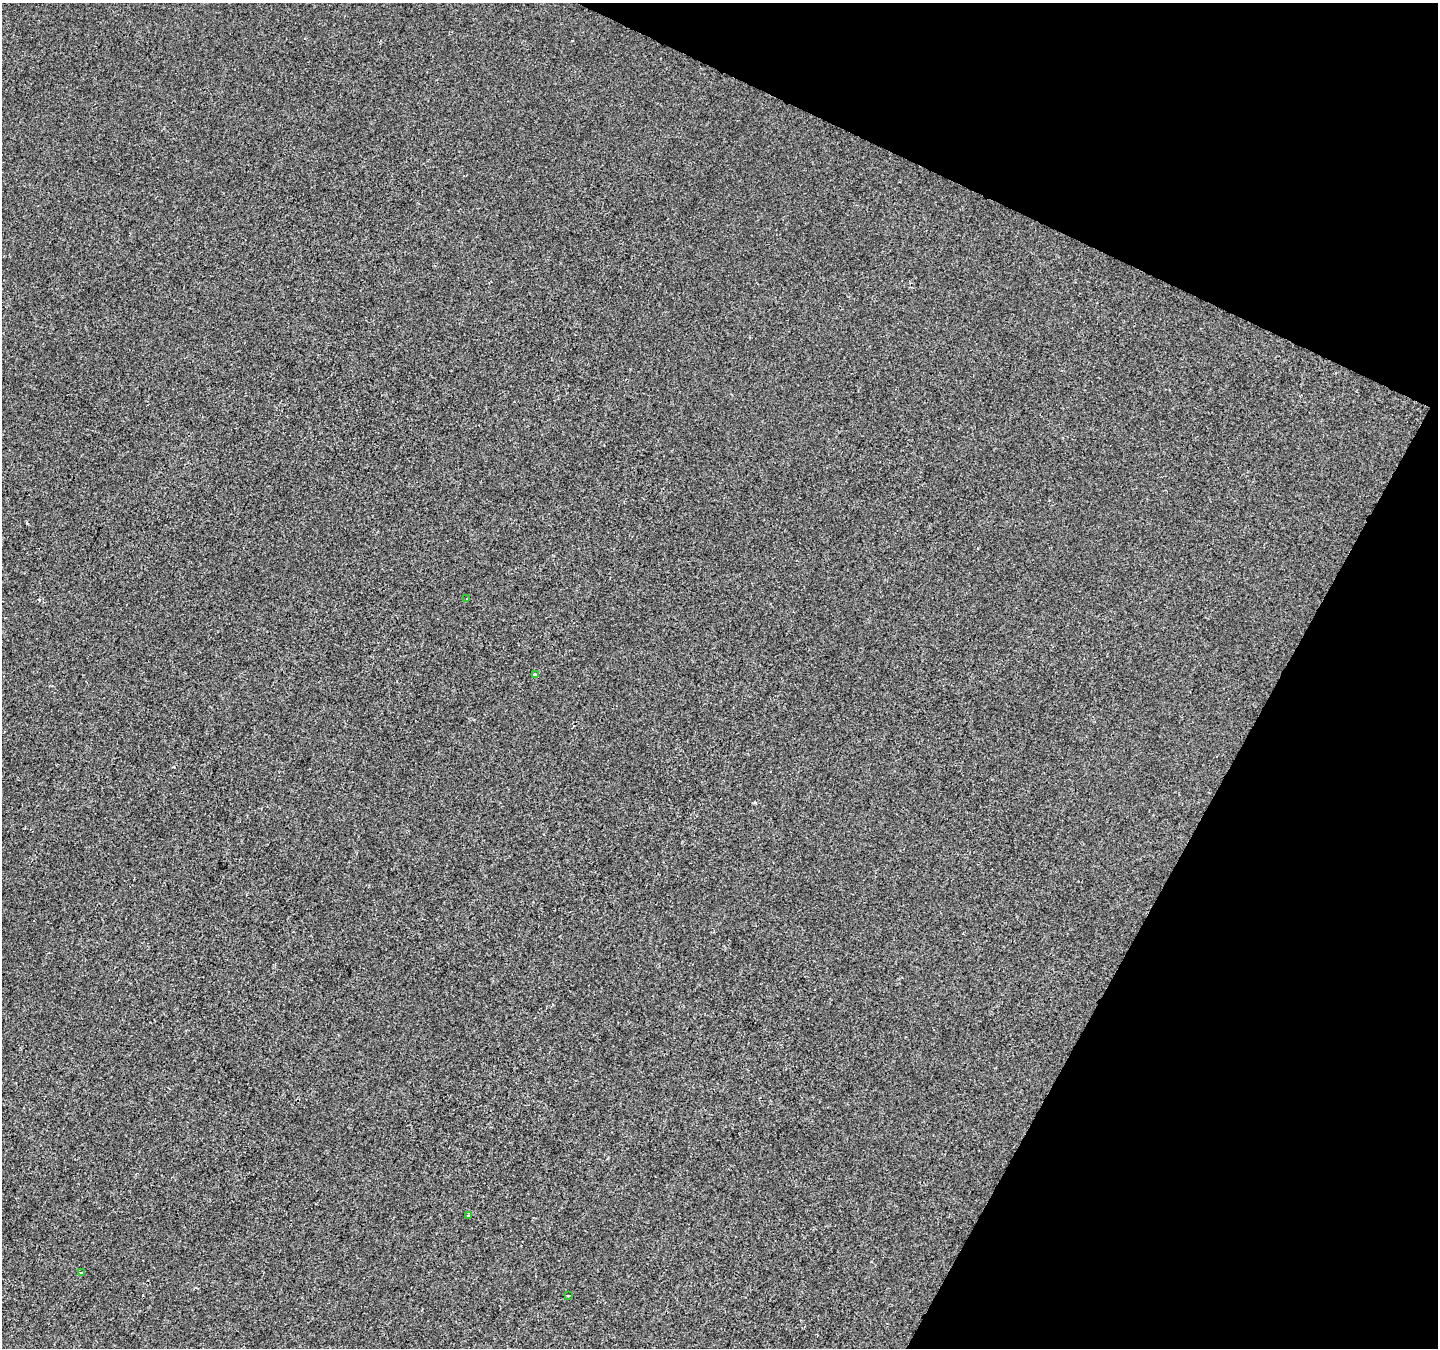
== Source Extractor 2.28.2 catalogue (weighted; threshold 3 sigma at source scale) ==
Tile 8 of 4 x 4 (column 4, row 2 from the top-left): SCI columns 4307-5742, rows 2892-4237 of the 5749 x 5849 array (HDU 1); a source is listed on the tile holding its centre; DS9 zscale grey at full resolution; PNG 1440 x 1350 px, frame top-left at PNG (2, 3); each listed source drawn as its Kron ellipse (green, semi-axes under 4 px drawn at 4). Shown black and unused: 22% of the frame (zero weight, under 2 of 3 exposures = <1% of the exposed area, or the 3 px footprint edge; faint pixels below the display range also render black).
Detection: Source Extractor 2.28.2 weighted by HDU 2 'WHT'; one run over the whole footprint, this tile lists its part. Background 5.63e-04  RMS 0.0042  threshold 0.0188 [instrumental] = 3 sigma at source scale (4.5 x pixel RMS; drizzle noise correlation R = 1.50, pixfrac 1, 0.0396/0.0396 arcsec/px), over >= 5 px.
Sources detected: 5; all 5 listed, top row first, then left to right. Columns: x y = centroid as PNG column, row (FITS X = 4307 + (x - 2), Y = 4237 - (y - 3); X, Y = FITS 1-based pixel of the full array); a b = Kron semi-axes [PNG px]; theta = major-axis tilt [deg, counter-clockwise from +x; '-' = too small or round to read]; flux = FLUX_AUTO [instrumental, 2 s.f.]
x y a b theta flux
466 599 3 2 - 0.66
535 675 4 3 - 1.5
468 1216 4 3 - 0.58
81 1272 4 3 - 0.48
568 1295 3 3 - 1.1